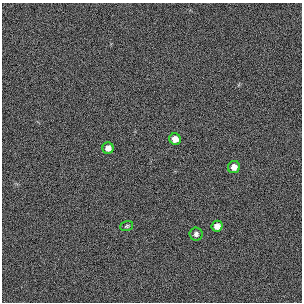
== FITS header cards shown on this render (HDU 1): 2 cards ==
NAXIS1  =                  300 / length of original image axis
NAXIS2  =                  300 / length of original image axis

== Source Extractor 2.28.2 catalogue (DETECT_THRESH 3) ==
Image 300 x 300 px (HDU 1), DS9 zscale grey, 1 PNG px = 1 image px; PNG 304 x 304 px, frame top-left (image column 1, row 300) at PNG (2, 3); each listed source drawn as its Kron ellipse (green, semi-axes under 4 px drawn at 4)
Background 384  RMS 66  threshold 199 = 3 sigma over >= 5 px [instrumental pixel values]
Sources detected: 6; all 6 listed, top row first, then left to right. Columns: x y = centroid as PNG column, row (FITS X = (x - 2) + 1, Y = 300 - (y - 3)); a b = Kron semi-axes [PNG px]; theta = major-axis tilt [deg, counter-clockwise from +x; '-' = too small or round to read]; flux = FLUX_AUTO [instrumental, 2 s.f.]
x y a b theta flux
175 139 6 5 - 32000
108 148 5 5 - 24000
234 167 6 6 - 26000
127 226 6 5 - 7000
217 226 5 5 - 24000
196 234 6 6 - 13000